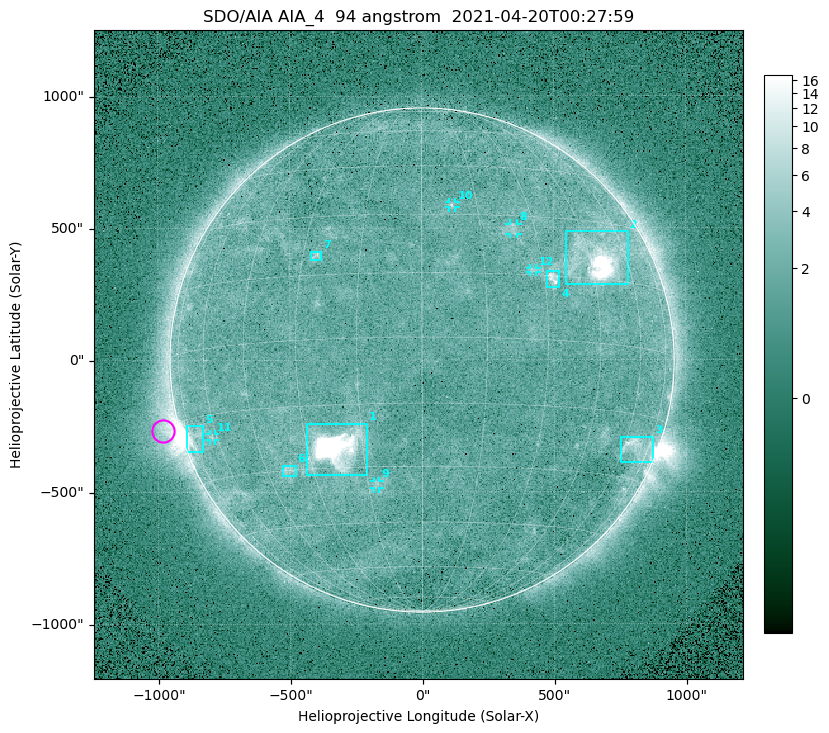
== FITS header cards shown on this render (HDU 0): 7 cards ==
TELESCOP= 'SDO/AIA '
INSTRUME= 'AIA_4   '
WAVELNTH=                   94
WAVEUNIT= 'angstrom'
DATE-OBS= '2021-04-20T00:27:59.12'
CTYPE1  = 'HPLN-TAN'
CTYPE2  = 'HPLT-TAN'

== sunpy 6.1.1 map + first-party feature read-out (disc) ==
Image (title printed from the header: SDO/AIA AIA_4  94 angstrom  2021-04-20T00:27:59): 512 x 512 px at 4.8 arcsec/px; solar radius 955 arcsec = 199 px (full disc in frame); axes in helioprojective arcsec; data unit not stated in the header (colour bar unlabelled)
Orientation: roll -0.137 deg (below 1 deg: not rotated)
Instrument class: DISC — disc imager (sunpy class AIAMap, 94 A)
Bright regions (active regions / flare kernels): reference = the median radial profile (limb darkening/brightening removed); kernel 5 px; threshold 5 sigma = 2.46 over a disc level ~1.72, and >= 1.15x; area >= 9 px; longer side >= 5 px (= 24 arcsec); searched inside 0.97 R_sun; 12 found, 12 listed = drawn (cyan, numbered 1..; 5 of them under ~33 arcsec drawn as corner ticks so the feature stays visible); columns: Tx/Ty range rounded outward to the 10 arcsec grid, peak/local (2 s.f.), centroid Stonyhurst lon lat
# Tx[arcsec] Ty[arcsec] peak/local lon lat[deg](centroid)
1 -440..-210 -440..-240 504 -22 -25
2 540..780 280..490 31 +48 +20
3 750..880 -390..-290 4.3 +67 -22
4 470..520 270..340 5.4 +32 +14
5 -900..-830 -350..-250 7.1 -73 -20
6 -530..-480 -440..-400 3.1 -38 -30
7 -420..-380 380..410 3.4 -26 +20
8 330..370 470..520 2.9 +24 +26
9 -180..-160 -490..-450 2.8 -13 -34
10 100..130 580..600 2.9 +8 +33
11 -810..-780 -300..-280 2.6 -62 -20
12 410..440 330..350 2.6 +27 +16
Off-limb structures (1.02-1.3 R_sun): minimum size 50 px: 7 found; the strongest spans PA ~90..115 deg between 1.02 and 1.2 R_sun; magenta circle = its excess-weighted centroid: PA ~105 deg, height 1.06 R_sun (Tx ~-980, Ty ~-270 arcsec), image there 4.7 x the reference